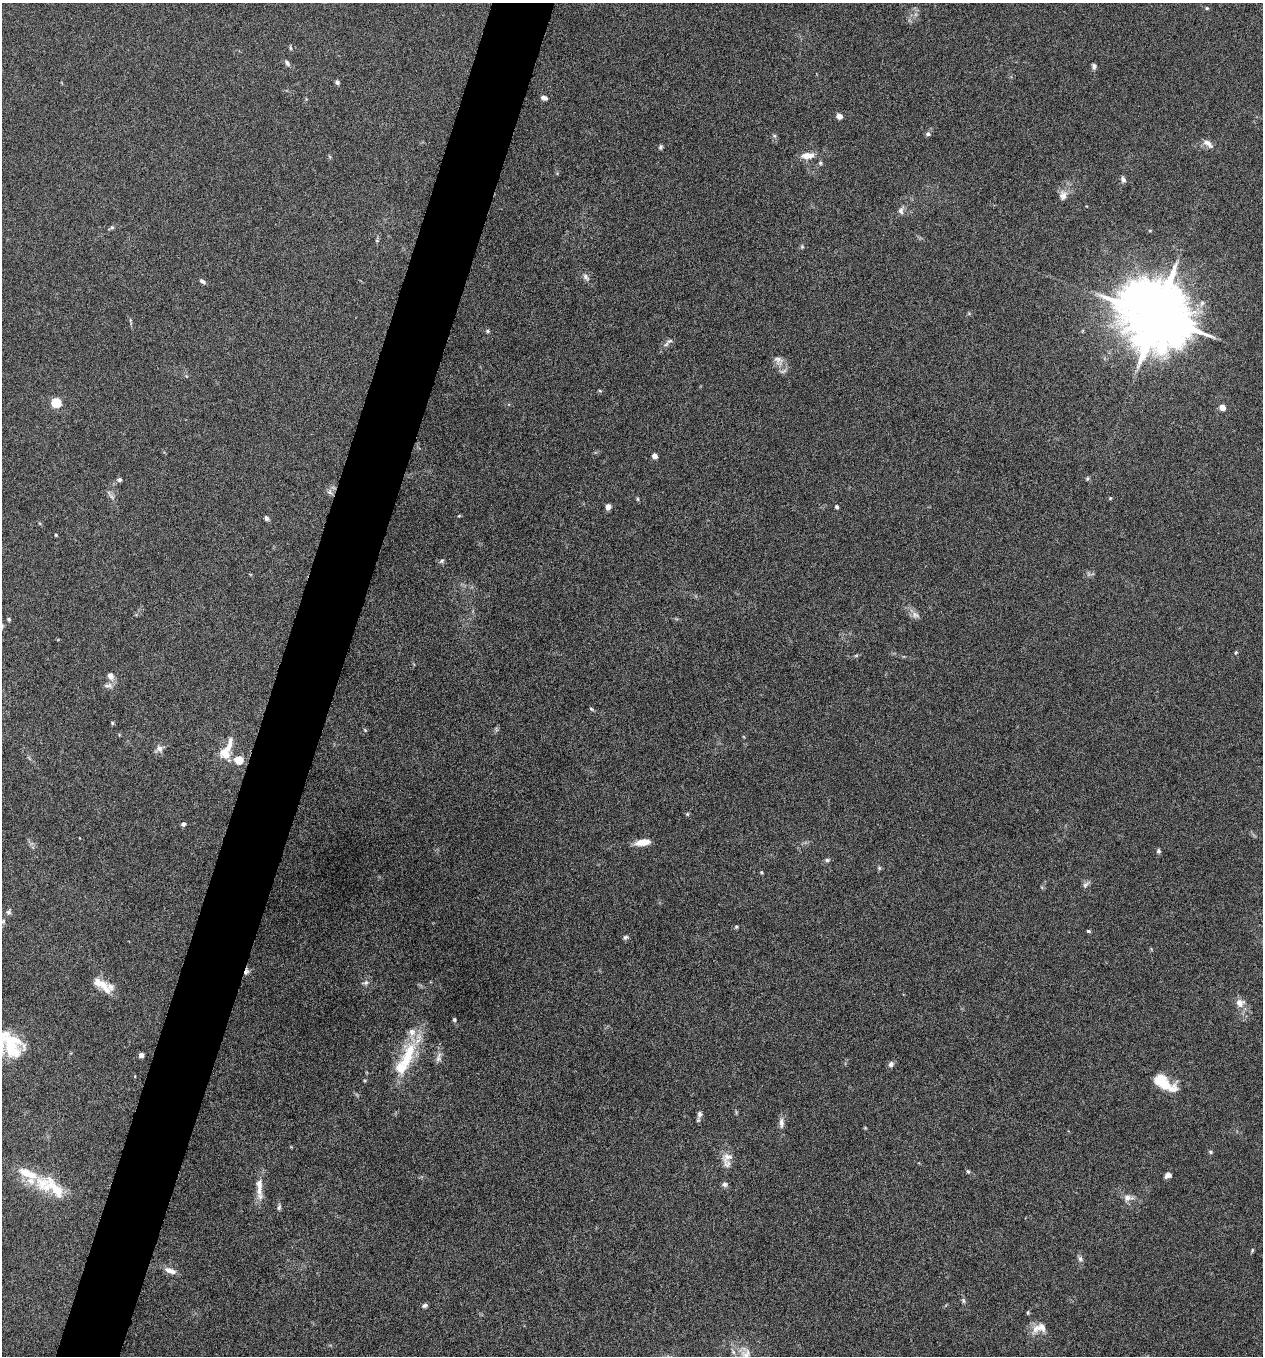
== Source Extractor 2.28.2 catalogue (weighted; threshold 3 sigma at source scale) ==
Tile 7 of 4 x 4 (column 3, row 2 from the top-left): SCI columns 2659-3919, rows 2721-4074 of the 5448 x 5438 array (HDU 1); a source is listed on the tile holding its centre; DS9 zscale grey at full resolution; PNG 1265 x 1358 px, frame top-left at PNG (2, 3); no overlay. Shown black and unused: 5% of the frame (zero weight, under 5 of 9 exposures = <1% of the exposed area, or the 3 px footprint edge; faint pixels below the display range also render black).
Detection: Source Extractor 2.28.2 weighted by HDU 2 'WHT'; one run over the whole footprint, this tile lists its part. Background 0.0659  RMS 0.0032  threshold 0.0131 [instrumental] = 3 sigma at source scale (4.09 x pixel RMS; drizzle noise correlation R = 1.36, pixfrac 0.8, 0.05/0.05 arcsec/px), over >= 5 px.
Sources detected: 105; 1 inside a brighter object's white glare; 1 cosmic-ray / hot-pixel residue — not listed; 7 inside a brighter listed object's ellipse — not listed separately; the other 96 listed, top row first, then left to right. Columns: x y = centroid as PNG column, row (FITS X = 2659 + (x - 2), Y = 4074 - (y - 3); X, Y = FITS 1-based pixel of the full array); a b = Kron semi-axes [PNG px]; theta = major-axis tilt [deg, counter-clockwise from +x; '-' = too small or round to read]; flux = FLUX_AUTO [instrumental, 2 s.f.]
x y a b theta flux
1207 8 5 4 - 0.35
290 48 7 3 -81 0.41
287 63 10 5 -53 0.81
1094 66 7 5 -63 0.76
337 82 6 5 - 0.61
544 98 7 4 -18 1.3
839 116 5 4 - 3
928 134 7 5 -13 0.64
774 136 7 5 -30 0.49
1208 144 16 7 -37 1.9
661 147 6 5 - 0.54
808 156 16 8 6 3.2
820 163 6 5 - 0.53
1123 180 8 6 -66 0.93
1063 195 14 10 83 2.2
901 211 10 7 86 1.1
111 227 8 5 27 0.54
1150 230 5 3 - 0.29
377 241 6 3 -19 0.27
802 247 6 5 - 0.42
586 277 12 6 -54 1.2
202 281 8 4 -32 0.77
1157 316 20 16 -33 3300
488 331 6 4 -28 0.47
666 344 11 5 56 0.98
778 360 13 10 -21 2
600 391 5 3 - 0.28
56 403 5 5 - 18
1222 407 5 4 - 3.6
655 456 5 4 - 2.3
1087 479 6 4 89 0.45
119 480 6 5 - 0.71
330 492 8 7 - 1.2
112 497 15 4 -51 1
1110 498 4 3 - 0.27
637 499 6 4 -89 0.36
608 507 5 5 - 1.7
837 507 5 4 - 0.58
459 516 4 4 - 0.26
266 518 7 5 -58 0.69
56 535 4 4 - 0.3
442 561 7 5 41 0.57
915 615 12 7 -22 1.4
9 619 5 4 - 0.39
1236 653 5 4 - 0.34
856 655 6 4 2 0.38
110 676 10 7 -64 1.8
108 686 13 6 -8 1.2
591 709 6 4 -36 0.4
112 723 5 4 - 0.35
365 730 6 3 -45 0.29
159 749 12 9 26 1.5
226 751 27 13 63 5.7
239 760 10 10 - 3.8
687 814 5 4 - 0.37
183 824 5 4 - 0.76
643 842 16 7 9 3.7
1159 851 6 5 - 0.64
827 860 7 6 - 0.67
879 868 6 5 - 0.46
761 872 4 4 - 0.36
1086 884 12 6 44 0.96
9 912 9 6 58 0.76
3 921 6 5 - 0.54
736 927 5 4 - 0.4
1088 931 5 3 - 0.4
625 937 7 6 - 0.62
365 983 10 6 10 0.92
101 985 28 10 -36 5
1240 1003 12 11 - 2.5
454 1019 5 5 - 0.42
11 1046 18 15 -31 6.6
141 1055 4 4 - 1.4
407 1056 59 15 64 14
439 1057 15 8 80 1.6
891 1064 6 6 - 1.2
1164 1082 25 12 -35 9.7
699 1114 11 6 78 1.1
781 1123 14 7 -88 1.6
1210 1152 6 4 -24 0.45
727 1157 18 12 33 3.1
968 1171 6 4 -71 0.46
1168 1175 8 6 31 1.2
725 1184 8 7 - 0.79
54 1188 39 18 -41 11
259 1191 28 8 -83 3.2
1128 1198 13 9 -1 2.1
279 1207 9 5 84 0.69
1252 1250 6 4 72 0.34
1080 1259 8 6 -72 0.86
170 1271 16 7 -18 2.2
963 1301 8 5 -71 0.59
425 1306 7 5 16 0.75
1028 1313 5 4 - 0.36
1036 1329 16 9 67 2.6
745 1353 23 17 -56 5.2
Isophote crosses this tile's border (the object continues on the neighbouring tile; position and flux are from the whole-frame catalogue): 1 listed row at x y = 745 1353